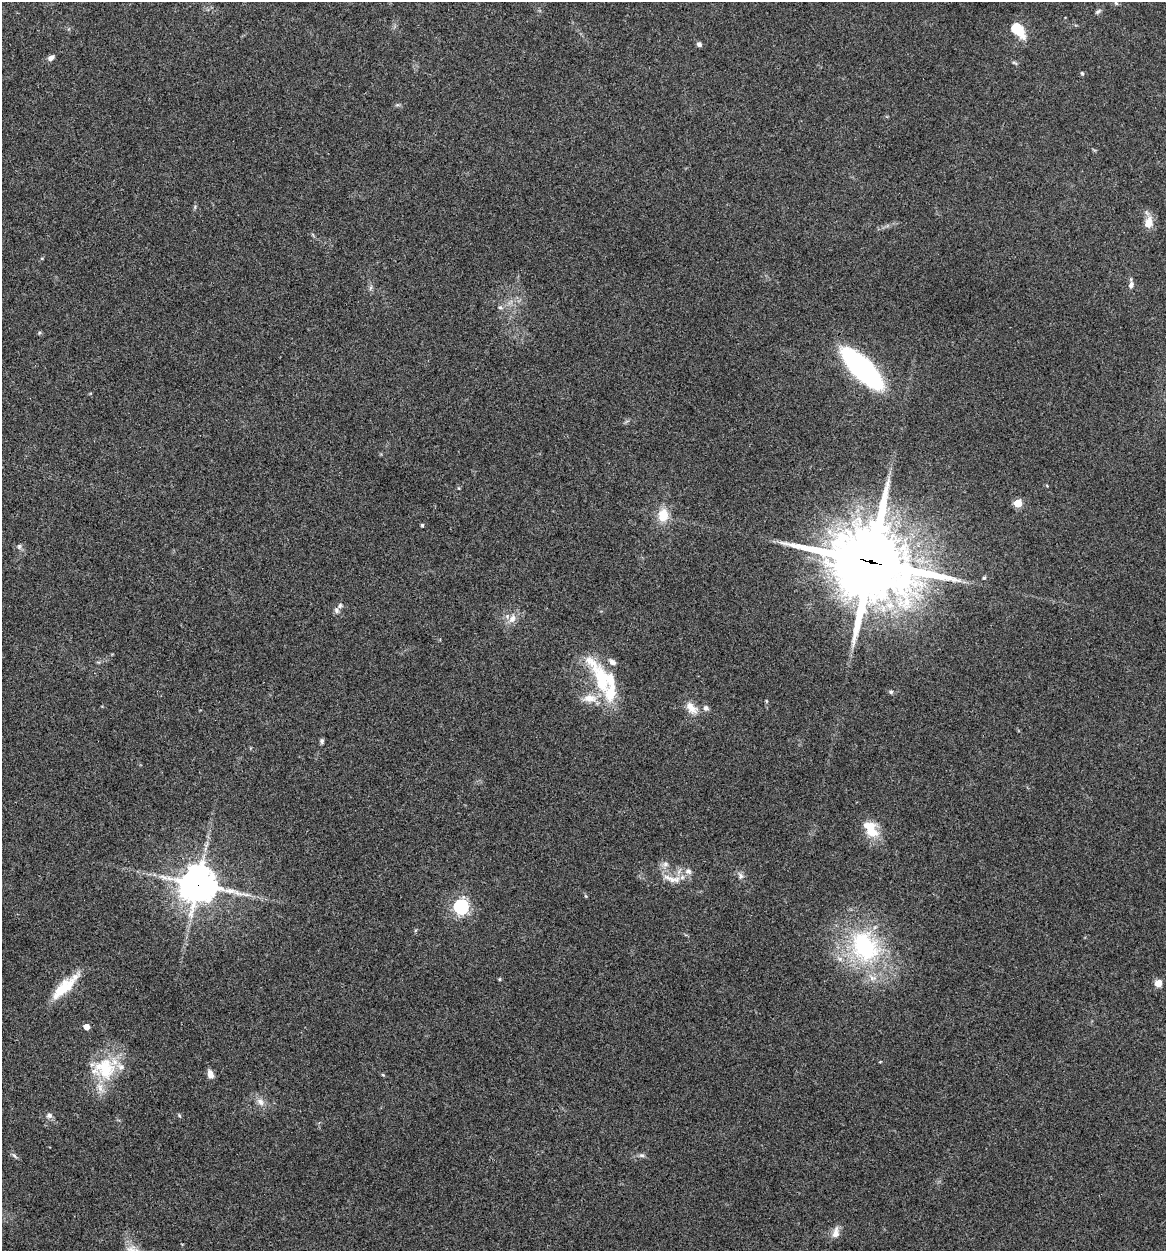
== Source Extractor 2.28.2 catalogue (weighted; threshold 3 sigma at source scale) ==
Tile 11 of 4 x 4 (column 3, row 3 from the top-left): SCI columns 2573-3736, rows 1253-2501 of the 5022 x 5005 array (HDU 1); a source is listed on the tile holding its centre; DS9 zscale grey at full resolution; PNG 1168 x 1253 px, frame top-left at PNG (2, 2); no overlay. Shown black and unused: <1% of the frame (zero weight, under 3 of 4 exposures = <1% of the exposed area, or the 3 px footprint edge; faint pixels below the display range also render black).
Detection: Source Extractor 2.28.2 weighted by HDU 2 'WHT'; one run over the whole footprint, this tile lists its part. Background 0.0635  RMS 0.0051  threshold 0.023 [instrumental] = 3 sigma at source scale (4.5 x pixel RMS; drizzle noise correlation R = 1.50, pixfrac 1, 0.05/0.05 arcsec/px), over >= 5 px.
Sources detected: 55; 7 inside a brighter listed object's ellipse — not listed separately; the other 48 listed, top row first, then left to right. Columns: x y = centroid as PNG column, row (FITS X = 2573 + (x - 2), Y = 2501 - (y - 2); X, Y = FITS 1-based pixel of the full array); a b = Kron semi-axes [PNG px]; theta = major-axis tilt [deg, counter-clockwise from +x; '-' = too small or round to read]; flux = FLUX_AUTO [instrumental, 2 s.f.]
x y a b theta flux
1116 3 6 5 - 0.82
1098 11 9 5 36 1.2
1017 29 16 10 -44 16
699 44 6 5 - 1.4
51 58 8 6 25 2.2
1015 63 9 3 -29 0.75
1082 73 5 4 - 0.62
1148 223 15 10 83 5.7
42 258 5 3 - 0.49
1131 285 8 6 79 1.9
370 288 7 4 70 0.98
500 307 6 5 - 1.1
862 368 32 11 -45 200
459 488 5 3 - 0.47
1018 503 5 5 - 19
663 515 15 12 85 9.5
422 525 4 3 - 0.76
19 546 7 6 - 1.1
871 562 29 26 -21 4600
984 578 4 4 - 0.93
337 610 9 7 -76 1.8
512 619 13 9 63 4.3
602 679 67 20 -62 33
891 692 6 5 - 0.86
589 698 21 11 -1 7.4
766 701 6 4 -88 0.55
691 708 19 11 -53 5.8
706 708 8 7 - 1.7
322 741 6 5 - 1
871 832 19 10 -37 10
665 864 9 6 -15 1.9
688 871 10 8 -20 2.5
740 876 9 8 - 1.9
672 879 29 8 -13 6.4
198 884 12 11 - 1200
461 907 6 6 - 140
865 947 50 38 -61 67
500 979 5 3 - 0.5
1158 983 8 7 - 4.2
65 987 40 11 43 16
86 1027 4 4 - 5.9
105 1068 36 28 25 26
210 1074 10 6 -72 3.3
383 1075 6 3 -18 0.55
260 1102 12 8 -46 3.3
49 1115 8 7 - 1.8
642 1155 8 6 -4 1.3
836 1232 16 8 78 3.7
Overlapping masked pixels (flux is a lower limit): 2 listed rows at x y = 871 562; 198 884